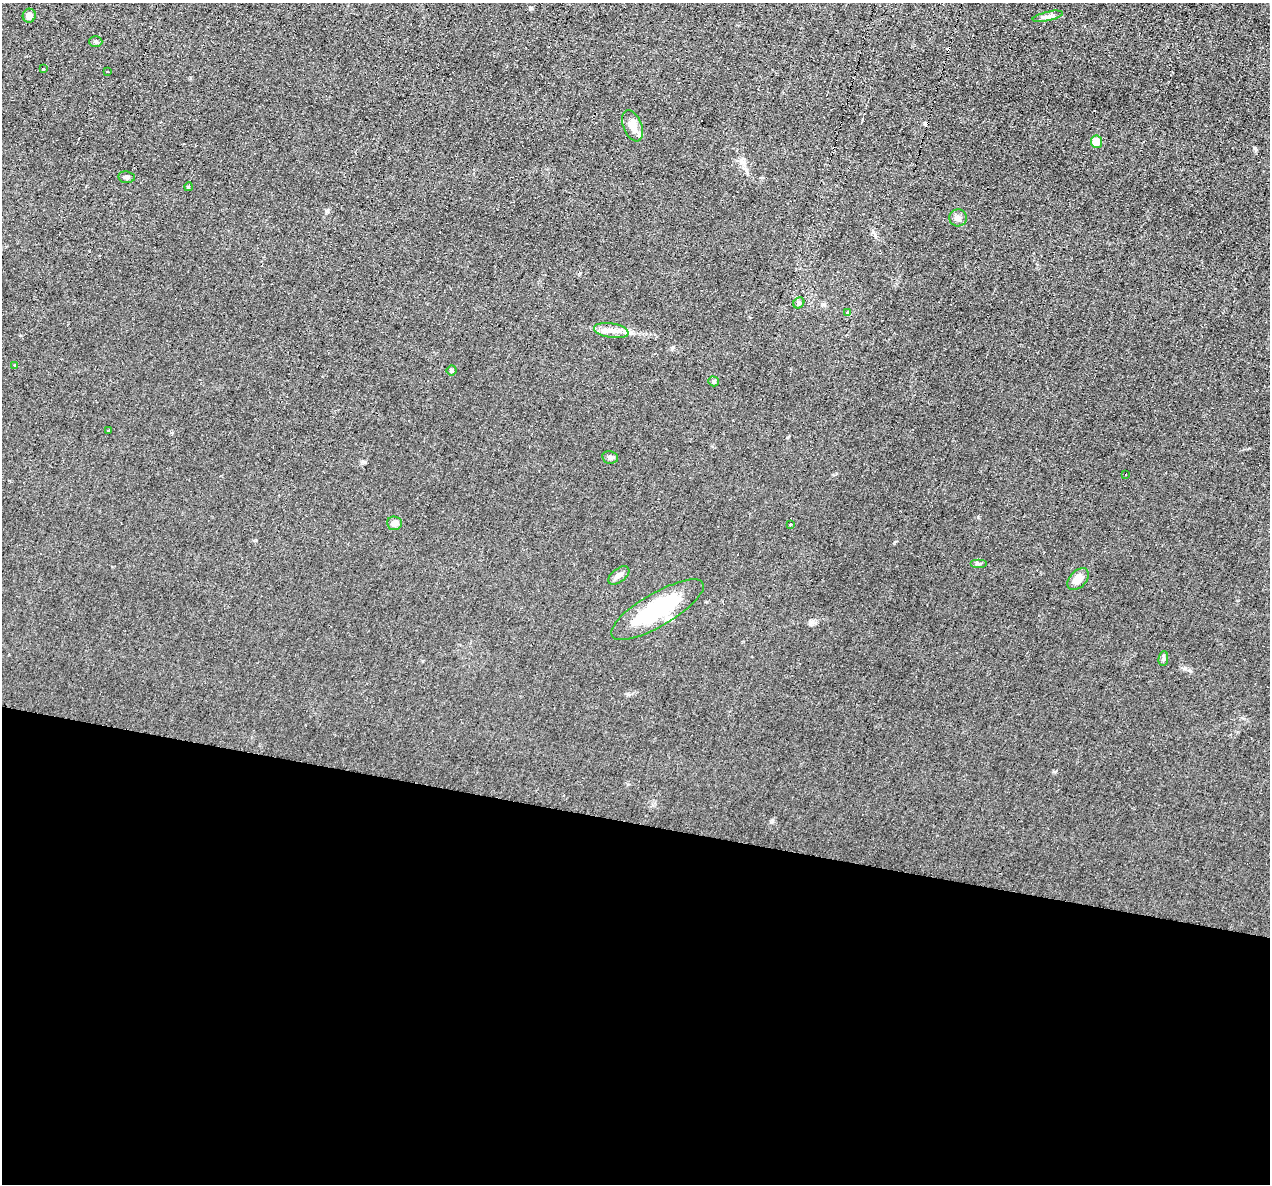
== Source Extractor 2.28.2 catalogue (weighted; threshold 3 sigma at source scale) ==
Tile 14 of 4 x 4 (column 2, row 4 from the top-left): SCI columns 1269-2536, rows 245-1426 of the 5071 x 5095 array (HDU 1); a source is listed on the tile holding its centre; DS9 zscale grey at full resolution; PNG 1272 x 1186 px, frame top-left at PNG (2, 3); each listed source drawn as its Kron ellipse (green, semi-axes under 4 px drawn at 4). Shown black and unused: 31% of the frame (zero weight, under 2 of 3 exposures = <1% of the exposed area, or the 3 px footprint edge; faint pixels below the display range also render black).
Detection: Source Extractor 2.28.2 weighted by HDU 2 'WHT'; one run over the whole footprint, this tile lists its part. Background 0.0451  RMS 0.0069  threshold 0.031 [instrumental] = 3 sigma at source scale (4.5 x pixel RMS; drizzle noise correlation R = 1.50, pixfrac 1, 0.05/0.05 arcsec/px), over >= 5 px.
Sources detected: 30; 3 cosmic-ray / hot-pixel residue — neither listed nor drawn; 1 inside a brighter listed object's ellipse — not listed separately; the other 26 listed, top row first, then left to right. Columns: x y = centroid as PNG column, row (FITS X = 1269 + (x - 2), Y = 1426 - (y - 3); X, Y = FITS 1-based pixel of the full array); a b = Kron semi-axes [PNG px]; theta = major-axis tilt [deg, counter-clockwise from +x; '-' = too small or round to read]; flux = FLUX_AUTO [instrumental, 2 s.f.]
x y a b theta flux
29 16 7 6 - 2.9
1048 16 15 4 13 2.6
96 42 6 5 - 1.2
43 69 3 2 - 0.59
107 72 3 2 - 1.1
632 126 16 9 -68 6.2
1096 142 6 5 - 9.3
126 177 8 6 -9 1.7
189 187 4 3 - 3.4
958 218 9 8 - 2.8
799 303 6 5 - 1.1
847 312 3 3 - 1.9
611 331 17 7 -9 5.8
15 366 3 3 - 0.68
452 370 5 5 - 1.2
714 381 5 5 - 1
109 431 3 3 - 1.6
610 457 8 6 -11 1.6
1126 475 2 2 - 0.64
394 523 7 7 - 2.9
790 524 3 3 - 2
978 564 8 4 0 1.2
619 575 12 6 37 2.9
1078 579 13 8 44 7.5
657 610 53 16 30 50
1163 659 7 5 83 1.2
Unlisted compact peaks at least as high as the median listed source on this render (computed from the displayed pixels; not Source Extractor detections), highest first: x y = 1190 671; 772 821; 978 517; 1054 772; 365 462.